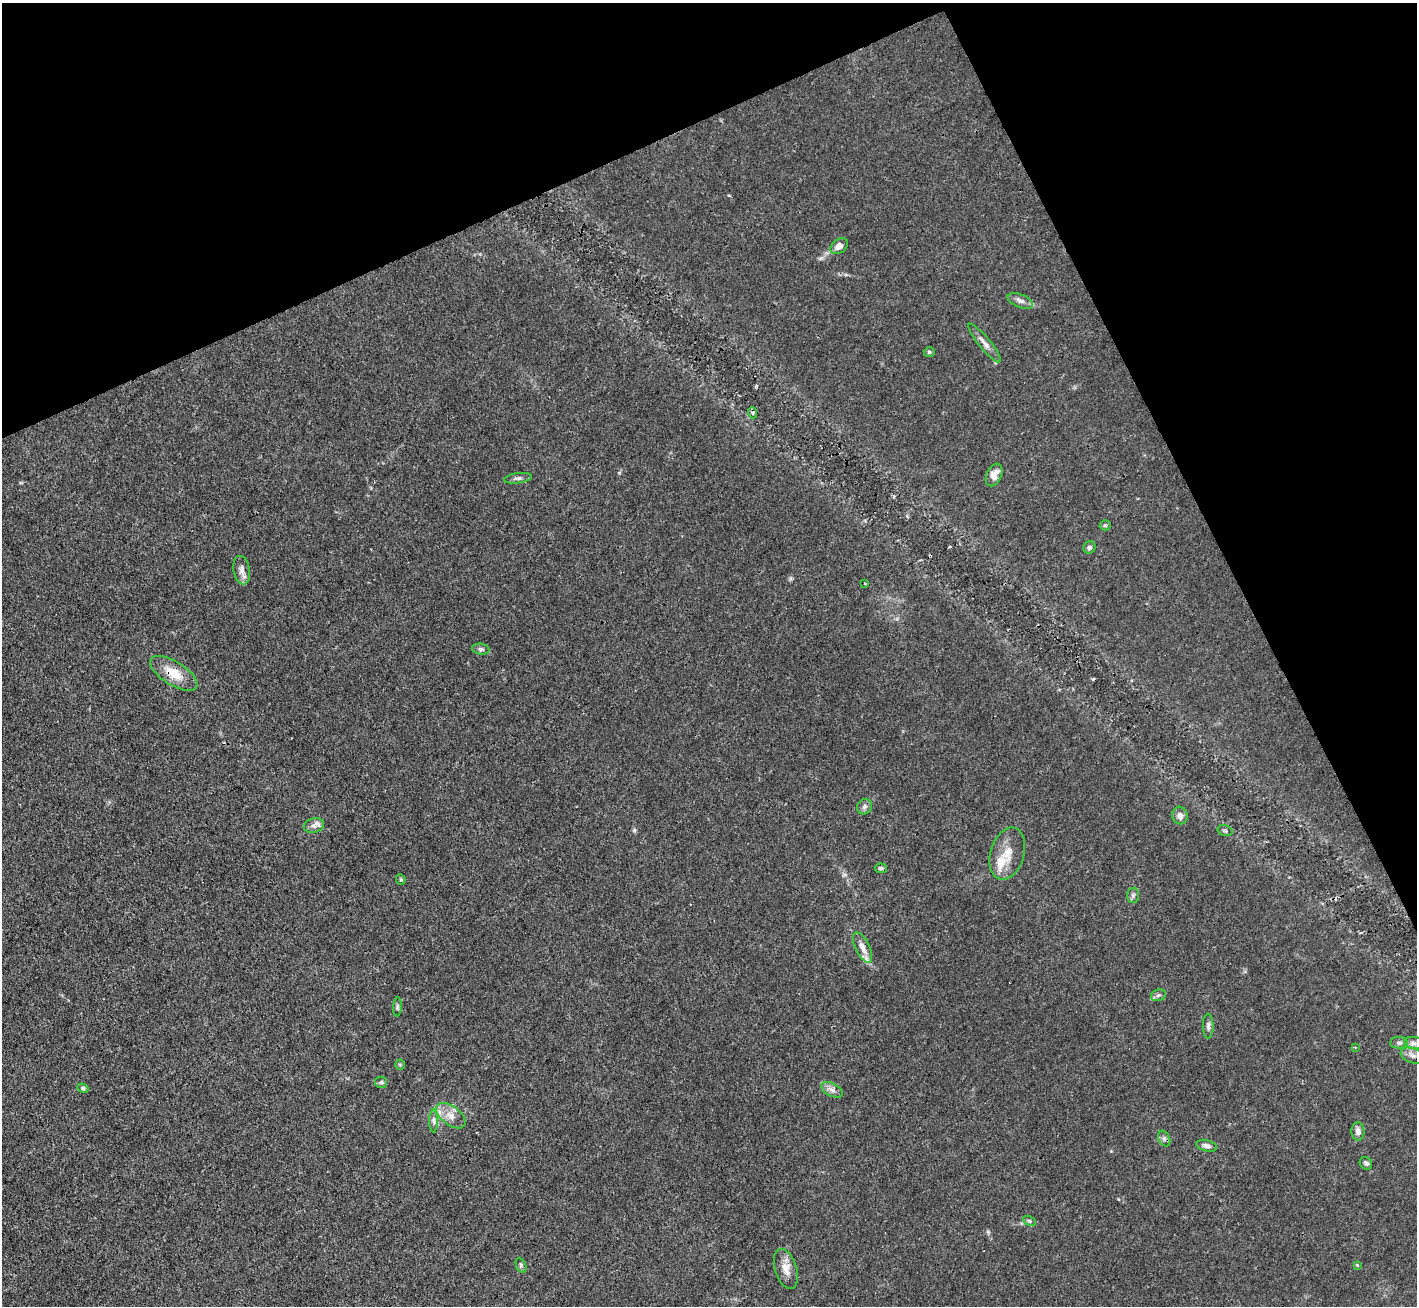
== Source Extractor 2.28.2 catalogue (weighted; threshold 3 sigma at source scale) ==
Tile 3 of 4 x 4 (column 3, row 1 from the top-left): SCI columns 2833-4247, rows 4196-5499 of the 5664 x 5650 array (HDU 1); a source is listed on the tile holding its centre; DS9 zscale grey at full resolution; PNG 1419 x 1308 px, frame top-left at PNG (2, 3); each listed source drawn as its Kron ellipse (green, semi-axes under 4 px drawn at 4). Shown black and unused: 23% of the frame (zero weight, under 3 of 4 exposures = <1% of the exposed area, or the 3 px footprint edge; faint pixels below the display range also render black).
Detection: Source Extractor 2.28.2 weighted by HDU 2 'WHT'; one run over the whole footprint, this tile lists its part. Background 0.0224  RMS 0.0032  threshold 0.0142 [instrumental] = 3 sigma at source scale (4.5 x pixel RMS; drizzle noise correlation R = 1.50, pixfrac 1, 0.05/0.05 arcsec/px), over >= 5 px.
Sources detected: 48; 1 cosmic-ray / hot-pixel residue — neither listed nor drawn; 4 inside a brighter listed object's ellipse — not listed separately; the other 43 listed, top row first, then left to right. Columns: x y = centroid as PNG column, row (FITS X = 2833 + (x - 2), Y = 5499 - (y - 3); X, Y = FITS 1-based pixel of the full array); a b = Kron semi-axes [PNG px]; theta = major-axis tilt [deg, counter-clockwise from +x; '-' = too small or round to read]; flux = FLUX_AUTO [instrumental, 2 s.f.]
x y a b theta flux
839 246 10 7 39 1.9
1020 301 13 6 -21 1.5
985 343 24 6 -51 2.2
929 352 5 4 - 0.48
753 413 5 3 - 0.41
994 475 12 7 66 2.8
518 478 14 5 8 1
1105 525 5 5 - 0.43
1089 547 6 5 - 0.86
242 570 14 8 -79 2
865 583 3 3 - 0.53
481 649 9 5 -8 0.74
174 673 27 11 -32 7.3
864 807 8 7 - 1
1180 815 9 7 -72 1.8
314 825 10 7 15 1.3
1225 831 7 5 -17 0.67
1007 853 27 16 73 6.2
881 868 6 5 - 0.71
401 879 5 4 - 0.33
1133 895 7 6 - 0.84
862 947 16 7 -64 2.7
1158 995 8 5 21 0.74
397 1007 9 4 86 0.58
1208 1026 12 5 -90 0.98
1399 1043 9 5 0 0.93
1414 1043 10 6 -8 1.2
1355 1048 3 3 - 0.46
1413 1055 12 7 -20 1.8
400 1065 5 4 - 0.43
381 1082 6 5 - 0.58
83 1088 6 4 -23 0.53
832 1090 12 6 -26 1.6
451 1116 17 9 -38 3.1
434 1121 11 4 -90 1
1358 1131 9 6 -88 1.6
1164 1139 8 5 -63 0.87
1207 1146 11 5 -14 1.4
1366 1163 7 5 -45 0.88
1030 1221 7 4 -28 0.66
521 1265 8 5 -66 0.63
1357 1265 4 4 - 0.29
786 1269 21 11 -72 3.6
Overlapping masked pixels (flux is a lower limit): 1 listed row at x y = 174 673